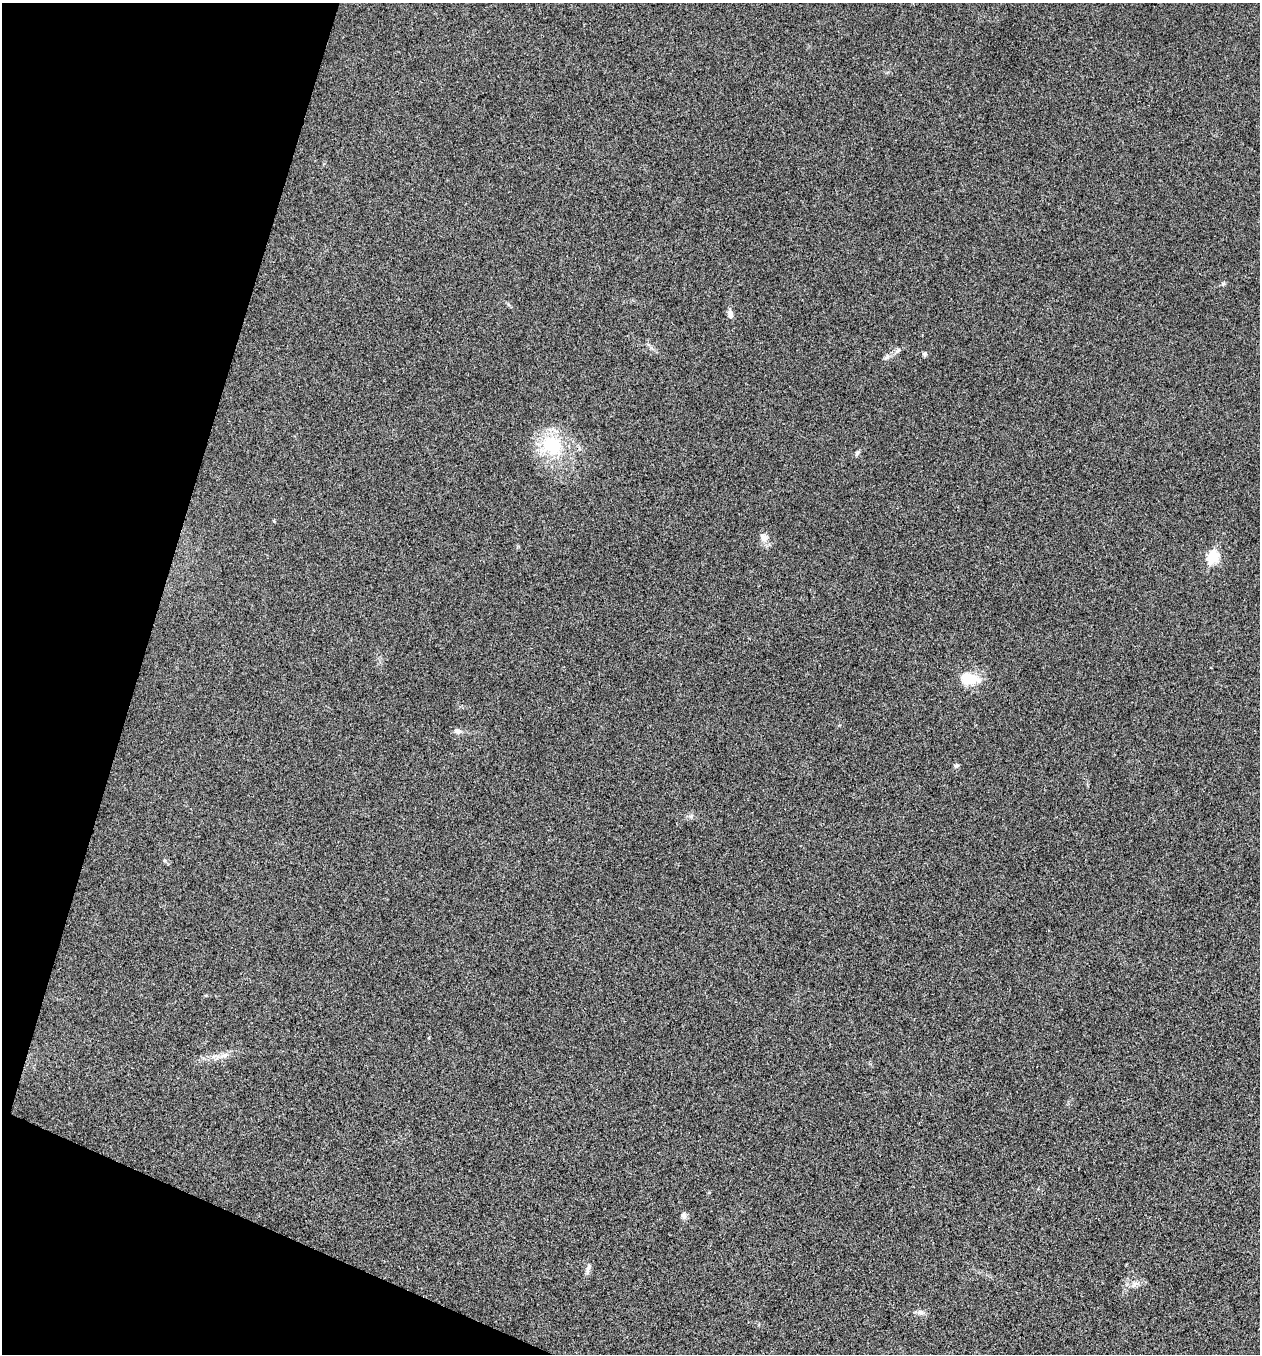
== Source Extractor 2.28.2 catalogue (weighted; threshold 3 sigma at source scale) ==
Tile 9 of 4 x 4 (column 1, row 3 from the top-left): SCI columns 266-1523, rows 1356-2707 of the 5436 x 5425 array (HDU 1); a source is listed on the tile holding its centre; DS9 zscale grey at full resolution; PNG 1262 x 1356 px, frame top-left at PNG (2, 3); no overlay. Shown black and unused: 15% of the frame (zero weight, under 3 of 4 exposures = <1% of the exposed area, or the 3 px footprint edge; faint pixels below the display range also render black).
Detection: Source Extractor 2.28.2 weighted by HDU 2 'WHT'; one run over the whole footprint, this tile lists its part. Background 0.0202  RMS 0.0057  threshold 0.0258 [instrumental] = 3 sigma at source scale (4.5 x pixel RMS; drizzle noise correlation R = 1.50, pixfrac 1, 0.05/0.05 arcsec/px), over >= 5 px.
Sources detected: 19; all 19 listed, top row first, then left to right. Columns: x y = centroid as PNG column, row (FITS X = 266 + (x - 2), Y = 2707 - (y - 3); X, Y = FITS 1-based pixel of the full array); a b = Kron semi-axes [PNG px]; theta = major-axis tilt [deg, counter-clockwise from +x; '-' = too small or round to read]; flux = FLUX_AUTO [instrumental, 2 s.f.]
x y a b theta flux
1223 284 7 4 19 0.88
730 314 11 7 -84 2.6
925 354 6 5 - 1.2
887 357 9 6 39 1.8
551 446 35 30 -17 35
857 453 9 4 63 1.1
764 537 13 11 -45 4
1212 557 7 6 - 43
969 678 17 11 -8 19
457 731 11 7 -25 2.2
956 766 7 6 - 1.1
691 816 6 5 - 1.3
164 860 5 5 - 0.84
428 1038 4 3 - 0.53
224 1055 12 8 14 3.5
684 1215 8 7 - 2.1
588 1269 16 5 74 2.4
1135 1284 19 5 30 3.1
920 1312 11 7 -11 2.3